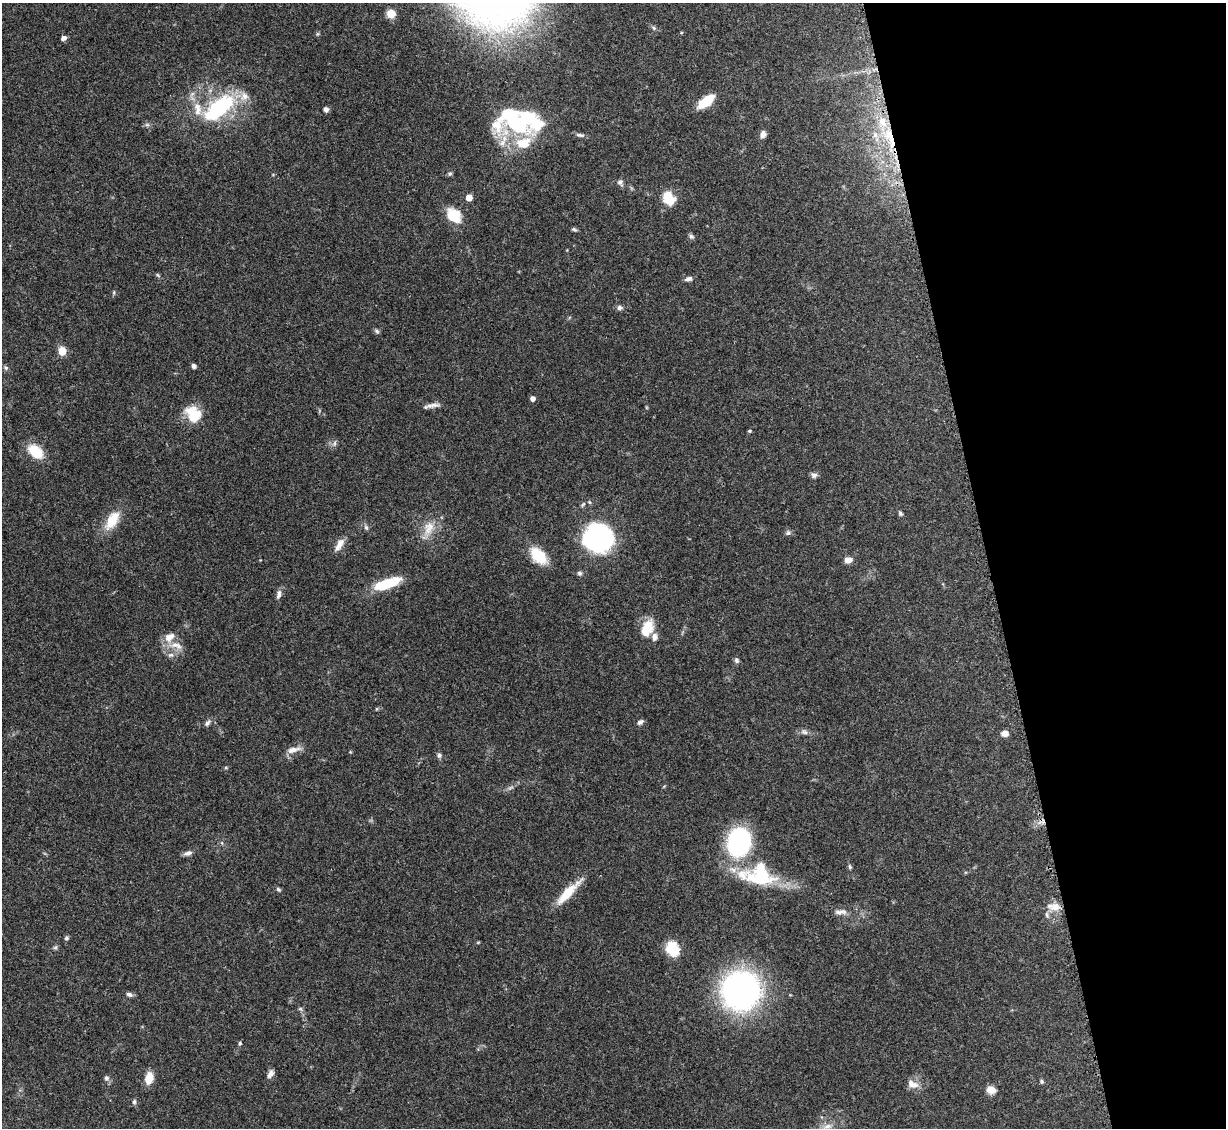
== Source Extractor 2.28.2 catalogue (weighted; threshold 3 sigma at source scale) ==
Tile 12 of 4 x 4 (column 4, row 3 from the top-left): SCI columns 3783-5006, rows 1334-2459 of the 5092 x 5004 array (HDU 1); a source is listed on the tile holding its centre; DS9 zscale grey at full resolution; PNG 1228 x 1130 px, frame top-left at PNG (2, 3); no overlay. Shown black and unused: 19% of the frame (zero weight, under 3 of 5 exposures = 4% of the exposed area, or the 3 px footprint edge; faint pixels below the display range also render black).
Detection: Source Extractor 2.28.2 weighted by HDU 2 'WHT'; one run over the whole footprint, this tile lists its part. Background 0.0707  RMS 0.0033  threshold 0.0149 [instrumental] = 3 sigma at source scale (4.5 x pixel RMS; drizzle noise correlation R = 1.50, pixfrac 1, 0.05/0.05 arcsec/px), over >= 5 px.
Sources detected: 92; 4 inside a brighter object's white glare — not listed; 9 inside a brighter listed object's ellipse — not listed separately; the other 79 listed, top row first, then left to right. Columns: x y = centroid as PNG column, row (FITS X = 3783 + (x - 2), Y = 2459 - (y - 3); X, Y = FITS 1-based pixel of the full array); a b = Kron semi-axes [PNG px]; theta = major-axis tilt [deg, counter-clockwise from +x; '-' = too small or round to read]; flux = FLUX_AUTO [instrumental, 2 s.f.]
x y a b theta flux
391 13 8 8 - 3.6
63 38 7 5 31 1
706 101 17 8 38 9.5
219 108 43 19 39 28
326 109 6 6 - 1
516 123 57 27 -4 29
147 125 7 4 -18 0.61
763 134 8 6 67 1.8
580 135 12 5 -9 0.94
875 135 10 7 -47 2.1
889 135 17 8 -71 6.1
450 174 6 5 - 0.54
620 182 8 7 - 1.1
668 197 14 9 -56 9
469 198 5 5 - 5
453 216 15 12 -43 9
574 229 7 4 -30 0.59
691 236 7 6 - 0.75
158 275 7 4 -45 0.46
688 279 9 6 11 1.2
114 293 7 3 82 0.44
619 308 8 6 6 0.98
377 331 7 5 -37 0.61
62 351 5 5 - 11
194 366 5 5 - 0.92
6 368 6 5 - 0.64
532 398 4 4 - 1.6
432 405 20 5 10 1.7
196 414 31 13 -27 6.7
749 431 4 3 - 0.48
334 443 8 5 71 0.84
35 451 17 10 -43 9.3
814 475 9 7 17 0.98
900 513 6 5 - 0.6
112 520 28 13 59 7
366 528 8 5 -63 0.76
429 528 22 13 67 5.1
788 533 7 5 68 0.71
598 538 27 25 -10 50
339 544 16 7 60 2.9
538 556 19 12 -45 10
848 560 8 7 - 2.1
579 573 7 6 - 0.69
387 584 31 9 20 13
279 594 13 6 76 1.4
645 630 14 14 - 5.9
169 637 16 11 38 3.5
171 655 8 6 3 1.1
737 660 7 5 -62 0.82
640 722 8 5 33 0.99
207 723 9 5 48 0.99
804 732 10 6 -20 1.1
1005 733 8 6 2 2
293 750 18 7 13 2.6
439 755 7 6 - 0.82
739 842 26 21 80 47
222 843 6 4 -71 0.42
188 853 11 5 17 1.2
850 867 7 4 -73 0.54
760 878 49 18 -10 21
278 889 7 4 -41 0.57
568 893 36 9 46 8
1055 907 17 10 6 3.5
839 912 16 6 4 1.7
66 938 5 5 - 0.65
55 947 7 5 30 0.55
672 948 16 12 -60 8.5
741 991 32 32 - 99
129 994 8 5 -14 0.97
300 1009 6 5 - 0.56
240 1043 5 4 - 0.5
270 1074 10 6 59 1.5
106 1078 7 6 - 0.88
149 1078 12 8 80 5.2
1042 1081 5 5 - 0.54
912 1084 16 10 -29 2.9
991 1090 10 8 -15 2.6
134 1102 7 5 76 0.69
827 1126 16 7 14 2.4
Overlapping masked pixels (flux is a lower limit): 1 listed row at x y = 889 135